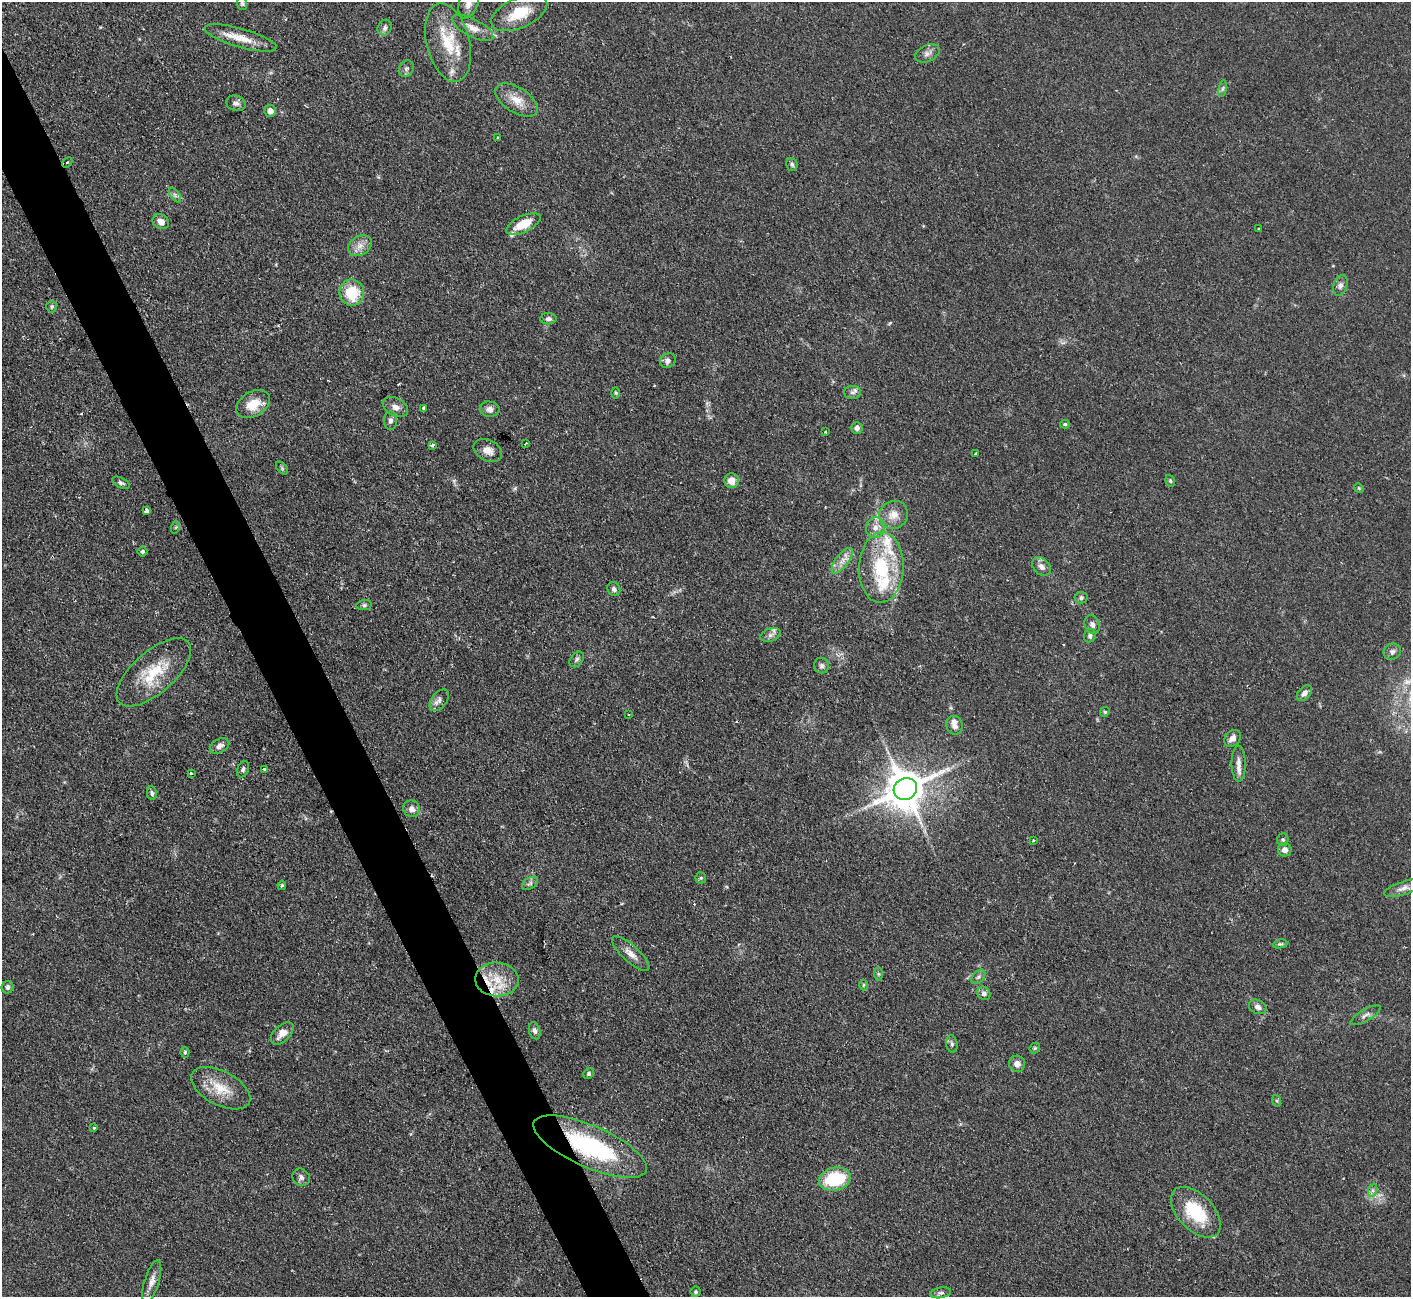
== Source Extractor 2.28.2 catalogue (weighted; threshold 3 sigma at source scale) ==
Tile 11 of 4 x 4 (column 3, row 3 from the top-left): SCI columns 2818-4226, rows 1583-2877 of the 5636 x 5623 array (HDU 1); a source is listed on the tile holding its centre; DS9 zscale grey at full resolution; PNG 1413 x 1299 px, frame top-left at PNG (2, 2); each listed source drawn as its Kron ellipse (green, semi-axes under 4 px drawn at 4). Shown black and unused: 4% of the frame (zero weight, under 2 of 3 exposures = <1% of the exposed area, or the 3 px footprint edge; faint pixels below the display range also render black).
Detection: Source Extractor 2.28.2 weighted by HDU 2 'WHT'; one run over the whole footprint, this tile lists its part. Background 0.0825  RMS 0.0058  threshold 0.026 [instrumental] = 3 sigma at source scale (4.5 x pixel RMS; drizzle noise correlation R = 1.50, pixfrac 1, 0.05/0.05 arcsec/px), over >= 5 px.
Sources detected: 125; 1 too faint to see at this stretch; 1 cosmic-ray / hot-pixel residue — neither listed nor drawn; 11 inside a brighter listed object's ellipse — not listed separately; the other 112 listed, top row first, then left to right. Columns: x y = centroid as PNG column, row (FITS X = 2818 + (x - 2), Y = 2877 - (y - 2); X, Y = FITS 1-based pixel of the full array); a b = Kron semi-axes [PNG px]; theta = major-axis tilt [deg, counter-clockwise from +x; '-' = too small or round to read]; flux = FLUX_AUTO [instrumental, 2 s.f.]
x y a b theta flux
242 3 6 5 - 0.97
468 4 15 9 72 4.9
519 13 30 15 24 19
385 28 8 6 60 1.9
473 28 22 9 -27 6.1
241 38 37 9 -16 11
448 43 40 21 -76 25
927 53 13 8 26 3
406 69 9 7 57 1.7
1223 89 8 4 81 1.1
517 100 24 12 -33 9.1
236 103 10 7 -18 2.4
270 111 6 5 - 2.7
498 137 3 2 - 0.78
67 162 6 4 44 1.7
792 164 6 5 - 1.3
175 195 8 4 -54 1.5
161 222 8 7 - 4.1
523 224 18 8 26 12
1259 229 3 3 - 0.97
360 246 13 9 31 4.5
1340 285 10 7 70 2.3
352 293 13 12 - 19
52 307 6 5 - 1
548 319 8 5 0 1.9
668 361 8 7 - 2
853 392 8 6 1 2
616 393 6 4 -89 0.67
253 404 18 12 31 11
395 407 13 8 -27 3.6
424 408 3 3 - 1.4
490 409 10 7 -4 3.1
390 421 9 7 89 2.2
1065 424 5 4 - 0.75
857 428 6 5 - 2.5
825 431 3 3 - 1.2
526 443 4 2 - 0.49
432 445 3 3 - 1.6
488 450 15 10 -27 5.4
976 454 3 3 - 1.1
282 468 7 4 -46 0.97
732 480 7 7 - 5.3
1170 481 6 4 -69 0.95
121 483 9 5 -26 1.5
1359 488 5 4 - 0.75
147 510 4 3 - 6.7
894 515 15 13 31 6.8
176 527 6 4 71 0.72
875 527 11 9 80 4.2
142 551 5 5 - 0.98
842 561 15 6 52 4.5
1041 567 11 7 -45 3.2
881 568 35 22 88 38
614 589 7 6 - 1.9
1081 598 6 5 - 1.6
364 605 7 5 9 1.2
1092 624 10 7 -64 2.3
770 635 10 6 18 2.1
1090 636 7 6 - 1.5
1392 652 9 7 27 2.2
577 659 9 6 52 1.5
822 666 8 7 - 1.9
154 672 46 21 41 25
1304 693 9 6 49 2.9
439 700 13 7 52 2.6
1105 712 5 4 - 0.74
629 714 3 3 - 1
954 725 9 8 - 3.1
1232 738 9 7 44 3.3
219 746 10 7 27 3.1
1239 764 18 7 -89 4.3
243 769 8 5 67 1.5
265 769 4 3 - 1.1
191 773 3 3 - 2.1
905 789 12 10 33 1800
152 793 7 5 -80 1.4
412 809 8 8 - 3.1
1033 840 3 3 - 0.52
1283 840 6 5 - 1.1
1285 850 7 6 - 3.2
701 878 5 5 - 0.85
530 883 9 5 33 1.5
282 885 5 4 - 0.77
1403 888 20 6 18 3.9
1280 944 7 4 8 1
631 954 24 8 -42 5.2
878 974 7 4 -90 0.92
978 977 8 5 49 1.5
497 979 22 17 -3 15
863 985 5 3 - 0.64
8 987 6 6 - 1.8
984 993 7 6 - 2
1258 1007 9 6 -27 2.9
1366 1015 17 6 30 2.5
535 1031 9 5 -74 1.8
282 1033 14 8 44 5.8
952 1044 9 5 -81 1.5
1035 1048 6 4 47 0.82
185 1052 5 4 - 0.89
1017 1064 8 8 - 3.4
589 1073 6 5 - 1.1
221 1088 32 17 -28 16
1277 1101 6 4 -71 0.78
94 1128 4 3 - 0.61
590 1147 61 20 -24 74
301 1177 9 8 - 2.3
835 1179 16 11 13 30
1373 1190 7 4 72 1.4
1196 1212 31 18 -46 28
152 1281 22 7 73 4.8
696 1292 5 5 - 0.82
941 1293 10 5 9 1.6
Overlapping masked pixels (flux is a lower limit): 1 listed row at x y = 590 1147
Isophote crosses this tile's border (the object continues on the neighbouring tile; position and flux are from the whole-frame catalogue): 1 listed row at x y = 468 4